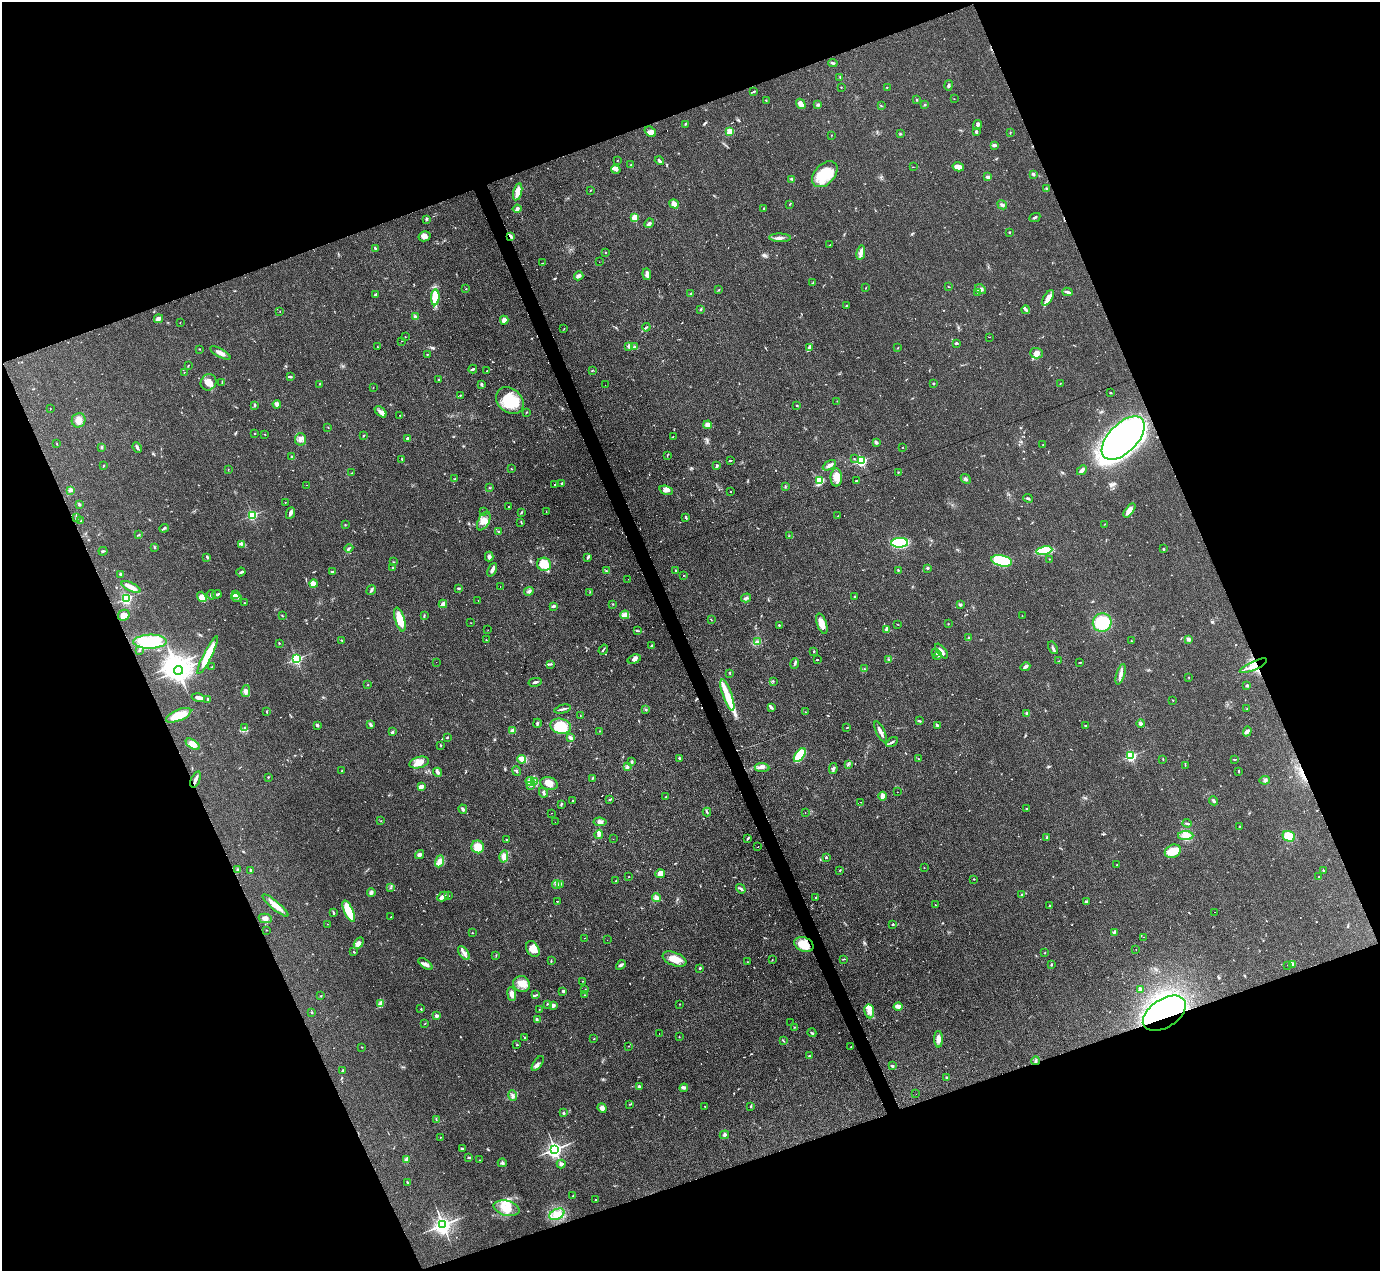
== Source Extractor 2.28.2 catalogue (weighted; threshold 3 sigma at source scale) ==
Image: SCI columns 1-5510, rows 276-5348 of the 5510 x 5494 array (HDU 1 of 3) = the unmasked area's bounding box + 8 px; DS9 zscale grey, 4 x 4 block average (1 PNG px = mean of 4 x 4 image px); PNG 1382 x 1273 px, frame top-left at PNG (2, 2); each listed source drawn as its Kron ellipse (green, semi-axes under 4 px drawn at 4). Shown black and unused: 42% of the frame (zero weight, under 3 of 4 exposures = <1% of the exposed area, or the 3 px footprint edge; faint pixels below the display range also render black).
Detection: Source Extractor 2.28.2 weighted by HDU 2 'WHT'. Background 0.0775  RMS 0.0053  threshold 0.024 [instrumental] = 3 sigma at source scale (4.5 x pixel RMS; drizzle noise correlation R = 1.50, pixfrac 1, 0.05/0.05 arcsec/px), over >= 5 px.
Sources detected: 680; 2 inside a brighter object's white glare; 33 cosmic-ray / hot-pixel residue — neither listed nor drawn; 12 coinciding with a brighter row at this scale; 45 inside a brighter listed object's ellipse — not listed separately; of the other 588, all 500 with FLUX_AUTO >= 0.933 (the completeness limit of this list) listed and drawn (88 fainter detections not listed), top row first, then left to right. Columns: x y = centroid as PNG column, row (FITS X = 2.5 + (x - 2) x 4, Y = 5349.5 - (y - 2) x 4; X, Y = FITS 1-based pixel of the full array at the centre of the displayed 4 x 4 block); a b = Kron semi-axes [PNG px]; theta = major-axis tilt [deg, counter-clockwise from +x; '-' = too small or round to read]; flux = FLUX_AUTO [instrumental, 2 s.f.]
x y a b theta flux
833 63 5 2 - 4.2
840 77 3 2 - 2.1
949 85 5 2 - 4.6
841 87 2 2 - 1.5
887 87 2 2 - 1.3
754 91 4 2 - 3.6
954 99 2 2 - 0.99
766 100 2 2 - 1.4
917 100 2 2 - 2
801 104 5 3 - 23
818 104 3 3 - 4.9
925 105 3 2 - 2.3
881 106 2 2 - 1.7
685 124 2 2 - 2
978 125 5 3 - 8
650 132 6 4 -36 17
730 132 2 2 - 95
976 132 2 2 - 6.3
1010 133 2 2 - 1.3
900 134 2 2 - 2
831 135 2 2 - 1
994 145 4 2 - 6.3
617 160 2 2 - 1.3
659 161 5 2 - 7.4
631 165 2 2 - 1.9
913 167 2 2 - 1
958 167 6 4 -14 24
616 170 4 3 - 7.7
825 174 15 10 47 110
1033 174 3 2 - 5.8
988 177 4 2 - 9.3
792 179 4 2 - 3.3
1046 188 3 2 - 2.2
591 190 2 2 - 1.7
518 192 9 4 76 33
674 204 5 4 - 19
790 204 3 2 - 2
1002 205 5 2 - 5.9
764 208 2 2 - 1.8
517 209 4 2 - 9
635 217 2 2 - 91
1035 217 6 2 25 4.7
427 219 3 2 - 3.6
649 223 5 3 - 7.6
1009 232 2 2 - 3.3
424 236 6 5 - 14
511 236 4 2 - 7.2
780 238 11 3 -2 13
830 245 2 2 - 3.4
375 249 4 2 - 5
606 253 2 2 - 1.4
861 253 7 4 79 15
599 262 2 2 - 2.4
543 263 3 2 - 1.1
647 274 6 4 -83 9.9
579 276 5 2 - 12
813 283 3 2 - 2
948 286 2 2 - 1.5
866 288 2 2 - 1.2
466 289 2 2 - 1.4
980 289 6 3 -34 9
718 290 2 2 - 1.4
977 292 2 2 - 1.2
1068 292 5 2 - 8.4
691 294 2 2 - 1.4
376 295 3 2 - 8.1
435 297 8 3 87 120
1048 298 9 4 57 18
846 306 3 2 - 1.9
701 309 3 2 - 3.2
1026 310 4 2 - 5.4
280 311 2 2 - 1
415 317 4 2 - 6
159 319 4 3 - 12
504 320 4 3 - 12
180 323 2 2 - 0.96
646 327 4 2 - 3.6
564 329 2 2 - 1.1
405 337 2 2 - 1.6
990 337 2 2 - 3.7
402 341 2 2 - 44
956 343 2 2 - 7
629 346 2 2 - 30
377 347 2 2 - 3.4
635 347 3 3 - 6.3
809 348 4 2 - 4.9
898 348 2 2 - 1.1
199 349 2 2 - 1.6
220 353 11 3 -29 17
1036 353 6 5 - 18
427 354 2 2 - 1.2
188 365 2 2 - 1.5
473 369 4 2 - 6.3
592 370 2 2 - 1.5
486 371 2 2 - 3
184 372 2 2 - 1
291 377 3 2 - 4.2
439 380 3 2 - 2.6
208 382 8 7 - 25
222 382 3 2 - 2.1
933 383 2 2 - 4
1060 383 2 2 - 1.3
319 384 2 2 - 1.6
481 384 4 3 - 5
605 385 2 2 - 1.4
373 388 2 2 - 1.2
1111 393 2 2 - 3
460 395 2 2 - 2
510 401 15 12 -41 110
837 401 2 2 - 1.1
277 404 4 3 - 9.1
255 405 4 2 - 3.1
797 406 2 2 - 7.5
50 409 3 2 - 1.3
381 412 7 4 -43 12
526 412 2 2 - 1.7
400 415 2 2 - 0.98
79 420 7 7 - 26
708 425 4 3 - 24
328 427 2 2 - 1.3
255 434 2 2 - 2.9
265 434 2 2 - 1.3
363 436 3 2 - 2
673 437 2 2 - 1.2
407 438 3 3 - 4.1
1123 438 27 14 46 2000
300 439 6 5 - 16
876 442 2 2 - 9.3
57 444 2 2 - 1.1
1043 445 2 2 - 1
102 447 3 2 - 3.8
137 447 5 2 - 6.4
903 447 2 2 - 2.6
667 455 2 2 - 1.9
291 457 2 2 - 2.4
402 459 3 2 - 1.9
854 459 2 2 - 1.8
730 460 2 2 - 50
861 461 2 2 - 260
104 465 2 2 - 1.8
829 465 7 3 30 13
717 466 4 2 - 5
511 468 2 2 - 1.1
228 469 2 2 - 1.3
1082 470 5 3 - 12
898 472 2 2 - 2
352 473 2 2 - 1.6
836 477 9 6 89 29
455 478 2 2 - 1.1
966 479 5 2 - 5
819 481 4 3 - 12
856 481 3 2 - 2.4
562 483 4 2 - 5.1
555 484 2 2 - 2.7
307 485 2 2 - 2.8
785 486 2 2 - 1.7
489 488 2 2 - 1.4
71 490 3 3 - 7.6
666 490 7 4 -16 13
731 492 2 2 - 3.2
1028 498 5 2 - 3.8
285 502 2 2 - 1.2
79 505 3 2 - 3.3
508 507 2 2 - 1.6
1129 510 8 3 52 29
484 512 2 2 - 1.8
522 512 2 2 - 1.1
546 512 2 2 - 1
290 513 6 3 67 11
252 515 2 2 - 230
838 516 2 2 - 1.3
76 517 3 2 - 2
686 517 3 2 - 3.5
81 521 3 2 - 1.8
484 521 10 5 62 22
521 522 4 2 - 2.3
1105 524 3 2 - 1.1
345 525 2 2 - 1.8
164 528 5 2 - 3.2
499 532 3 2 - 2.5
139 535 2 2 - 1.4
789 536 2 2 - 1.4
900 543 8 5 3 230
241 544 3 2 - 3.3
155 548 3 2 - 2.4
349 548 4 2 - 4
1163 549 3 2 - 2.3
103 551 4 2 - 4
1044 551 8 4 8 140
207 557 3 2 - 3.3
489 557 5 3 - 7.6
588 557 4 3 - 4.4
1049 559 2 2 - 1.6
1002 561 10 5 -12 160
393 562 2 2 - 1.9
544 564 7 6 - 73
393 568 2 2 - 2.2
928 568 2 2 - 4.9
492 570 7 3 65 11
898 570 2 2 - 3
606 571 2 2 - 2.4
676 571 3 2 - 2.5
241 572 4 2 - 4.9
332 572 3 2 - 4.4
121 574 3 2 - 4.6
684 575 2 2 - 2.3
628 579 2 2 - 2.7
313 584 4 4 - 11
500 586 2 2 - 1.1
131 587 10 3 -24 26
459 588 4 2 - 3.3
371 590 5 2 - 5.8
529 591 5 3 - 6.8
590 592 2 2 - 1.2
217 594 4 2 - 7.1
236 594 3 3 - 5.4
211 595 4 2 - 4.3
855 596 3 2 - 2.1
202 597 6 4 -54 11
236 597 5 3 - 9.2
746 598 5 2 - 5.3
126 599 3 2 - 320
478 600 2 2 - 4.8
245 603 2 2 - 1.5
443 604 4 2 - 24
613 604 2 2 - 2.4
960 605 2 2 - 7.5
554 606 3 2 - 6.7
124 615 6 5 - 21
625 615 4 3 - 19
282 616 3 2 - 2.2
424 616 3 2 - 1.9
1022 616 2 2 - 1.1
400 620 12 5 -74 59
711 620 2 2 - 1.5
471 623 2 2 - 1.1
1102 623 9 9 - 120
822 624 10 5 -71 31
897 624 2 2 - 1.1
948 624 2 2 - 1.3
779 625 2 2 - 2.9
488 630 2 2 - 1.3
886 630 4 3 - 5.6
637 631 4 2 - 4.3
969 638 3 2 - 3.8
1188 639 3 3 - 7.3
341 640 2 2 - 2.2
486 640 2 2 - 2.2
1131 641 2 2 - 1.6
150 642 17 7 1 140
757 642 4 3 - 6.6
279 643 2 2 - 2.9
651 645 2 2 - 4.4
1053 648 7 2 -60 5.7
603 650 5 2 - 3.4
139 651 2 2 - 2.6
814 651 2 2 - 5.6
941 651 9 3 -51 14
935 652 2 2 - 2.1
208 655 21 4 63 90
937 656 4 3 - 6
296 659 2 2 - 370
634 659 7 4 19 9.9
817 659 2 2 - 58
888 659 2 2 - 1.2
1059 661 2 2 - 1.1
436 662 2 2 - 1.4
1080 662 3 2 - 1.8
795 663 5 2 - 4.3
551 664 4 2 - 3.5
1253 666 15 4 25 29
212 667 2 2 - 1.7
1025 667 5 2 - 7.5
864 669 2 2 - 1.4
178 670 4 3 - 1800
730 673 2 2 - 1.6
1121 674 10 3 73 14
1189 677 2 2 - 1.3
773 681 2 2 - 1.1
535 682 6 2 11 7.4
368 685 2 2 - 1.4
1247 686 2 2 - 7.3
246 691 6 3 78 10
727 695 17 4 -71 41
198 698 7 3 -12 12
208 699 3 2 - 2.1
1173 700 2 2 - 1.4
771 707 3 2 - 3.8
563 709 8 2 14 6.9
645 709 3 2 - 2.1
1247 709 2 2 - 1.5
267 711 3 2 - 2.1
805 712 2 2 - 1.2
1027 713 2 2 - 9.4
179 715 13 5 23 58
580 716 2 2 - 1.2
919 721 4 2 - 4
537 723 4 2 - 4.2
370 724 3 2 - 3.1
1141 724 4 3 - 6.1
317 725 3 2 - 5.9
937 725 3 2 - 2.9
561 726 10 7 -13 120
1086 726 2 2 - 1.5
245 727 2 2 - 1.9
847 727 2 2 - 1.5
512 731 3 3 - 15
600 731 3 2 - 1.6
1247 731 5 4 - 9
392 732 3 2 - 4.6
881 732 11 2 -64 18
448 737 3 2 - 2.7
570 738 3 3 - 9.8
892 742 6 2 34 5.4
193 744 8 4 -33 32
441 745 3 2 - 2
800 755 8 4 53 120
1131 756 2 2 - 270
679 758 2 2 - 7.9
521 759 4 3 - 20
918 759 2 2 - 2.1
1163 759 3 2 - 1.8
1234 759 3 2 - 1.7
632 762 3 2 - 4.5
419 763 10 5 15 26
848 764 3 2 - 2
1185 765 3 2 - 1.8
627 767 3 3 - 5.3
762 767 7 4 -5 11
833 769 5 3 - 6.9
341 771 2 2 - 1.5
517 771 5 2 - 3.8
1239 771 2 2 - 1.1
438 772 5 3 - 8.4
268 777 2 2 - 1.8
592 778 4 2 - 2.8
196 779 8 2 68 13
1265 780 5 2 - 4.7
530 781 4 2 - 4.8
534 781 3 2 - 4.8
549 783 9 6 -17 21
421 786 3 2 - 22
531 786 2 2 - 1.5
897 792 2 2 - 1.5
543 793 5 3 - 6.4
883 796 4 3 - 16
666 797 2 2 - 1.3
573 800 3 2 - 1.4
609 800 3 2 - 2.4
1214 801 4 2 - 5.4
860 802 2 2 - 19
561 804 3 2 - 4.1
463 809 5 2 - 6.4
1027 809 2 2 - 2.2
707 812 4 2 - 3.7
551 813 2 2 - 14
805 813 2 2 - 0.97
381 821 3 2 - 0.96
555 822 2 2 - 5.8
600 822 6 4 -6 13
1187 823 4 2 - 3.6
1239 826 2 2 - 1.7
599 834 4 3 - 8.9
1186 836 7 4 0 18
1289 836 6 5 - 62
1047 838 3 2 - 4.9
613 839 2 2 - 1.2
747 839 3 2 - 3.5
506 840 2 2 - 1.2
758 846 2 2 - 3.6
478 847 6 6 - 48
1173 851 8 6 24 53
419 855 5 3 - 6.5
504 856 6 3 76 18
826 857 3 2 - 3.5
439 861 6 3 71 19
1117 865 2 2 - 1.3
924 868 2 2 - 1.1
238 870 3 2 - 3.3
250 870 2 2 - 5.7
840 870 2 2 - 2.1
1324 871 3 2 - 2.4
660 874 5 4 - 19
629 877 2 2 - 1.2
1319 877 2 2 - 1.3
974 879 2 2 - 2.1
616 880 2 2 - 4.4
556 884 4 3 - 6.1
560 885 2 2 - 2.4
390 888 3 2 - 1.4
741 889 5 3 - 6.2
371 892 4 3 - 6.1
1022 895 3 2 - 3.6
443 896 6 4 29 13
449 896 2 2 - 1.9
816 897 2 2 - 2.6
656 898 4 3 - 20
557 901 2 2 - 1
1086 901 3 2 - 3.3
275 905 16 4 -40 30
935 905 2 2 - 1.3
1050 906 3 2 - 2.8
349 911 11 4 -66 83
1214 912 2 2 - 8.6
333 913 3 2 - 3.9
391 917 2 2 - 1.3
265 918 6 4 -12 12
328 924 2 2 - 0.98
893 925 3 2 - 2.5
266 930 2 2 - 1.1
472 933 2 2 - 3.4
1114 933 4 2 - 4
1143 937 2 2 - 1.4
584 938 2 2 - 2.5
607 940 2 2 - 4.1
359 943 6 4 58 10
804 945 10 7 -24 65
533 949 8 6 -60 37
1136 950 2 2 - 4.6
354 952 2 2 - 1.6
464 953 8 3 -54 12
1045 953 2 2 - 1.4
496 956 2 2 - 1.8
674 959 12 6 -22 41
844 959 3 2 - 2.2
772 960 2 2 - 1.4
551 961 2 2 - 1.5
747 962 2 2 - 1.3
425 964 8 3 -36 11
1292 964 3 2 - 2.6
621 965 5 3 - 6.6
1051 965 3 2 - 2.7
1288 965 2 2 - 4.5
700 968 3 2 - 3.7
583 981 2 2 - 1.1
522 984 8 7 - 29
1140 989 2 2 - 21
585 990 2 2 - 1.8
563 991 3 2 - 5
512 994 7 4 -83 17
536 995 4 2 - 3.9
585 995 2 2 - 1.1
321 996 2 2 - 1.4
380 1004 3 3 - 6.6
547 1004 3 2 - 2.6
680 1004 2 2 - 1.3
553 1005 3 2 - 9
898 1007 4 3 - 11
421 1009 2 2 - 2.2
539 1010 2 2 - 1
869 1011 7 5 -82 18
312 1012 2 2 - 2.6
1164 1013 24 14 33 550
437 1016 2 2 - 23
537 1019 4 2 - 3.1
791 1023 2 2 - 3.9
424 1024 2 2 - 0.98
794 1027 2 2 - 0.94
659 1033 2 2 - 0.98
812 1033 4 2 - 2.2
679 1037 2 2 - 1.6
525 1038 2 2 - 3.7
594 1039 3 2 - 1.5
938 1039 8 4 -89 23
783 1041 3 2 - 1.7
517 1045 2 2 - 2.3
629 1046 2 2 - 1.1
361 1047 2 2 - 1.4
851 1047 2 2 - 1.9
809 1056 2 2 - 2.7
1036 1061 4 2 - 5
538 1063 8 3 54 8.6
892 1066 3 2 - 4.4
342 1070 3 2 - 1.8
946 1078 3 3 - 3.4
639 1086 3 2 - 8.5
684 1088 4 3 - 6
916 1094 2 2 - 1
513 1095 5 3 - 6.7
630 1104 3 2 - 2
705 1106 2 2 - 0.94
751 1106 3 2 - 3.4
602 1108 5 4 - 13
563 1113 2 2 - 9.8
436 1120 3 2 - 1.6
724 1135 5 3 - 6.4
440 1137 2 2 - 1.6
462 1148 3 2 - 2.2
555 1149 3 3 - 770
468 1158 3 2 - 3.1
406 1159 4 3 - 8
480 1160 2 2 - 0.93
502 1163 4 2 - 4.3
561 1164 4 3 - 8.8
407 1182 3 2 - 3
573 1195 2 2 - 1.3
596 1200 2 2 - 1.3
507 1208 13 7 -14 45
557 1214 8 5 26 22
443 1225 3 3 - 1000
Overlapping masked pixels (flux is a lower limit): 6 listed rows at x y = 511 236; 1253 666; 196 779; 804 945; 1164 1013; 1036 1061
Diffuse or blended objects may show on this block-average render without a row.